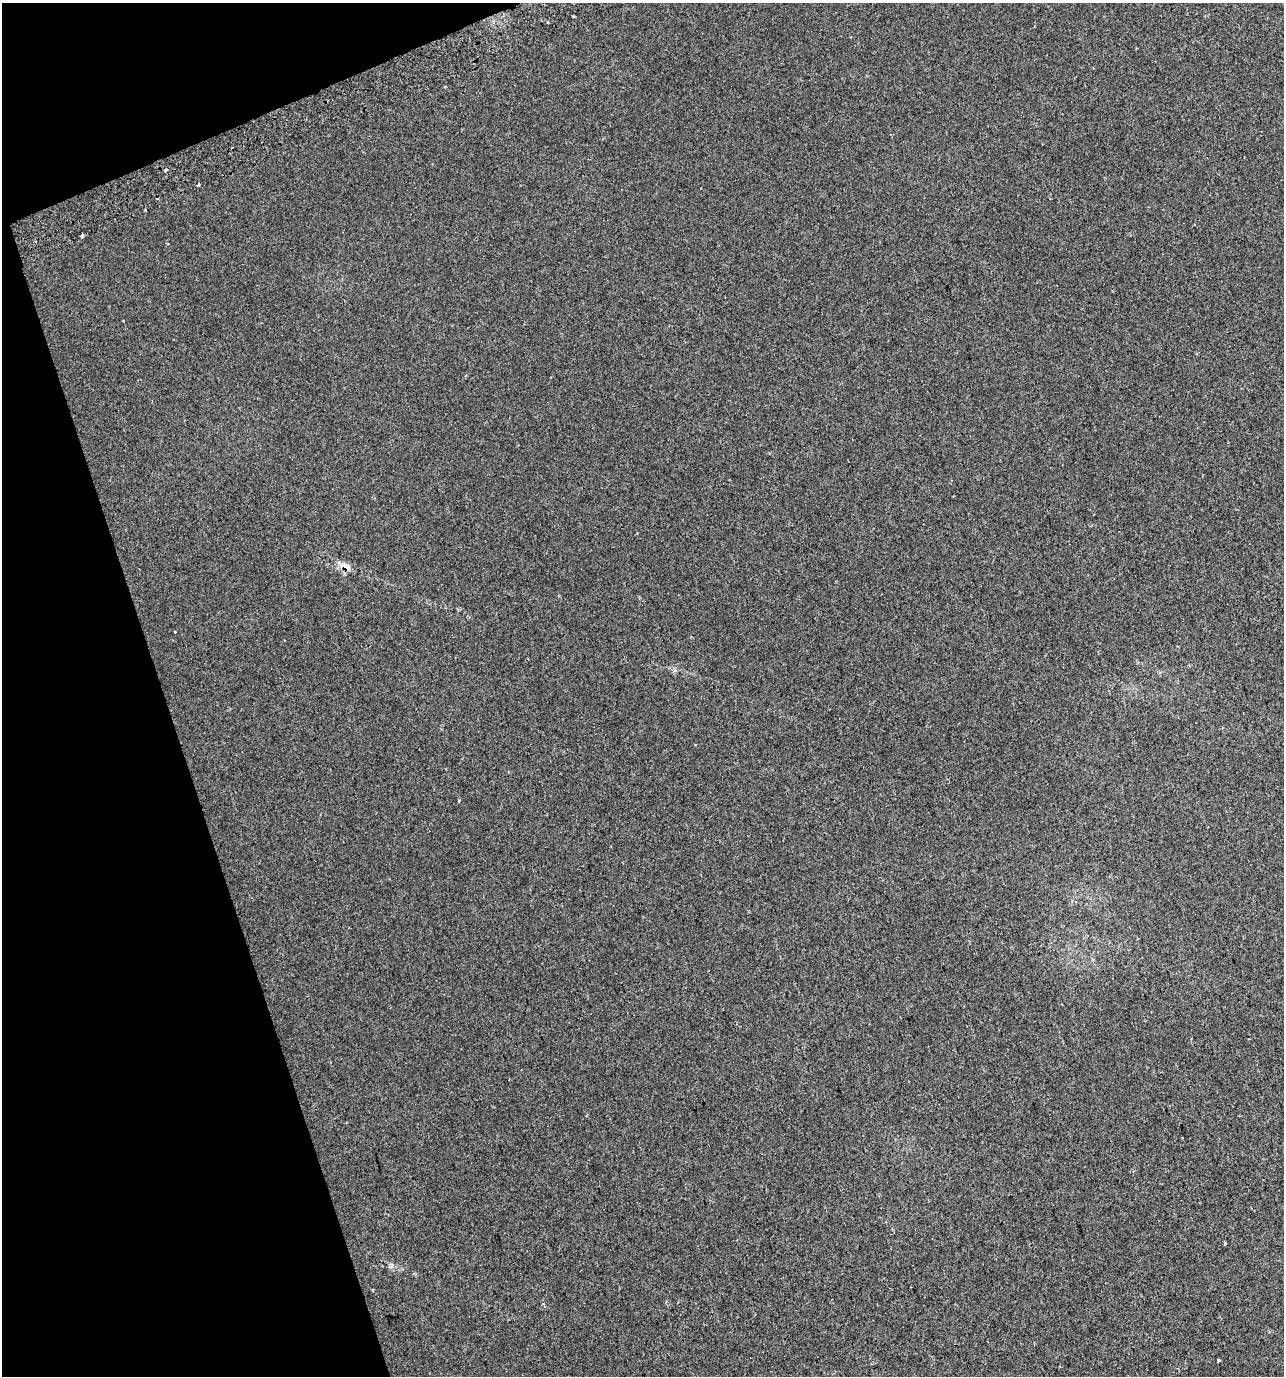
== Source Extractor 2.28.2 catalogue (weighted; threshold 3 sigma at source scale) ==
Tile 5 of 4 x 4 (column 1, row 2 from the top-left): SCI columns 144-1425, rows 2786-4159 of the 5358 x 5574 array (HDU 1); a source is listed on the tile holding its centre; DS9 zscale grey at full resolution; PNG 1286 x 1378 px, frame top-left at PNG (2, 3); no overlay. Shown black and unused: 16% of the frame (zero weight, under 2 of 3 exposures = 2% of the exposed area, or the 3 px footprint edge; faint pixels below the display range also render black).
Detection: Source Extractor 2.28.2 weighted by HDU 2 'WHT'; one run over the whole footprint, this tile lists its part. Background 0.00367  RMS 0.0038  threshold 0.0171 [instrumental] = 3 sigma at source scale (4.5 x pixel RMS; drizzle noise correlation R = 1.50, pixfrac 1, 0.0396/0.0396 arcsec/px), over >= 5 px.
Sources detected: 12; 3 cosmic-ray / hot-pixel residue — not listed; the other 9 listed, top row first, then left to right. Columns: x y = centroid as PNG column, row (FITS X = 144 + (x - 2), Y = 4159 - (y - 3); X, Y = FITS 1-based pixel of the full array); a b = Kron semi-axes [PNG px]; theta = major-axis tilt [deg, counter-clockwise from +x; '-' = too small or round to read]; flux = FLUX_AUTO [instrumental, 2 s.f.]
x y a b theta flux
573 17 4 2 - 0.35
548 22 3 3 - 1.5
445 86 3 2 - 0.47
165 170 4 3 - 0.69
82 236 3 3 - 1.3
345 566 18 7 -22 2.7
175 632 3 2 - 0.45
373 1290 3 2 - 0.55
1218 1360 3 3 - 1.7
Overlapping masked pixels (flux is a lower limit): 1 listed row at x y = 345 566